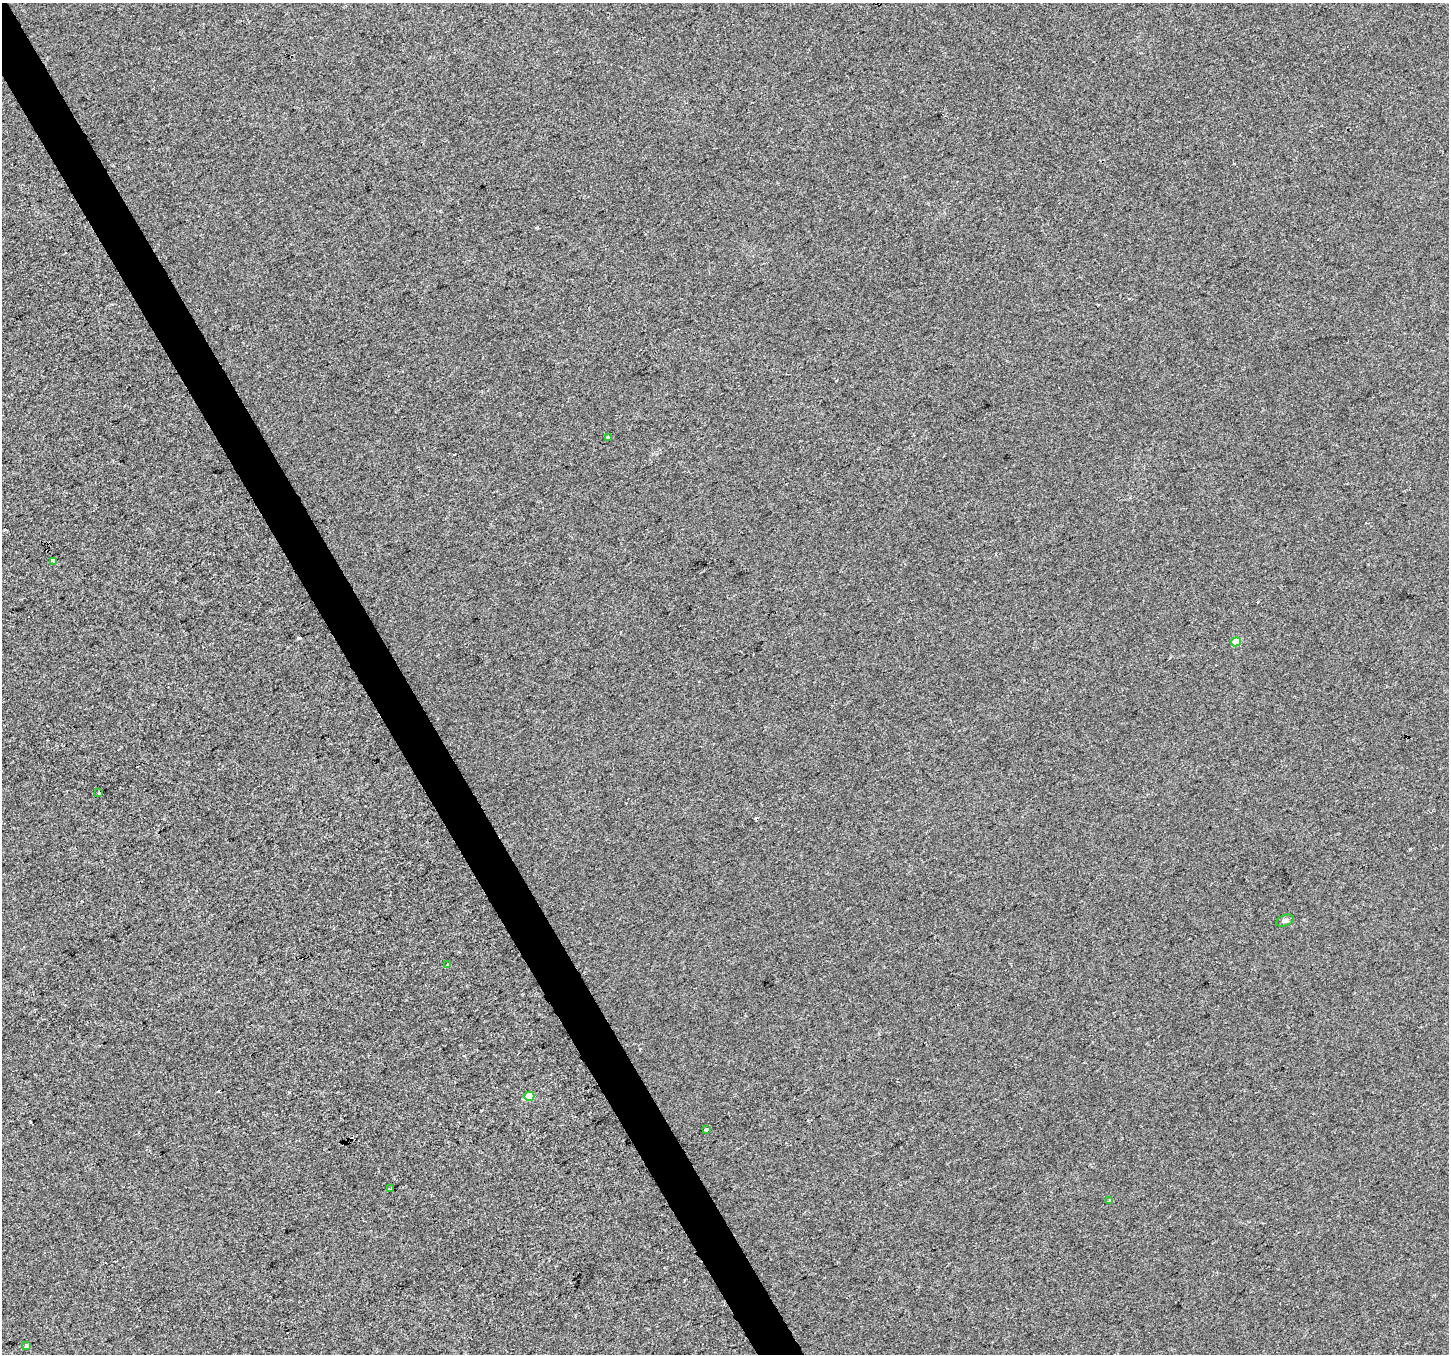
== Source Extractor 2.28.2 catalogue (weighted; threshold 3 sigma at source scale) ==
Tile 11 of 4 x 4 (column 3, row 3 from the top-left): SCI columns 2895-4341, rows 1515-2866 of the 5787 x 5673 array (HDU 1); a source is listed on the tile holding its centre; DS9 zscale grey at full resolution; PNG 1451 x 1356 px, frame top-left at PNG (2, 3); each listed source drawn as its Kron ellipse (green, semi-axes under 4 px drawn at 4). Shown black and unused: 3% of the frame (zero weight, under 2 of 3 exposures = <1% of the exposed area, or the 3 px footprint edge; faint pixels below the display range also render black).
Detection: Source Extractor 2.28.2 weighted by HDU 2 'WHT'; one run over the whole footprint, this tile lists its part. Background -4.23e-04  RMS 0.0056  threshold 0.0253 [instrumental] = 3 sigma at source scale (4.5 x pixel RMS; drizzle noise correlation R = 1.50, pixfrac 1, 0.0396/0.0396 arcsec/px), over >= 5 px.
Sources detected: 16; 5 cosmic-ray / hot-pixel residue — neither listed nor drawn; the other 11 listed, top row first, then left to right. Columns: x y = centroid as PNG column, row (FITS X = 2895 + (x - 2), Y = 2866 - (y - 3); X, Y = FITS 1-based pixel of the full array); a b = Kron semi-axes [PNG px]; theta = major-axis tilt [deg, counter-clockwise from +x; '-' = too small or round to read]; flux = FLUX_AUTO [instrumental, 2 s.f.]
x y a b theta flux
608 438 3 3 - 1.2
54 561 4 3 - 7.2
1236 642 5 4 - 11
99 793 3 3 - 4.2
1285 921 9 5 21 1.3
448 965 3 3 - 1.5
529 1096 5 4 - 9.3
706 1129 3 3 - 3.6
390 1189 4 2 - 0.98
1109 1201 4 3 - 0.9
26 1346 4 4 - 6.9
Unlisted compact peaks at least as high as the median listed source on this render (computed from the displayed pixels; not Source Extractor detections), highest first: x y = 299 638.